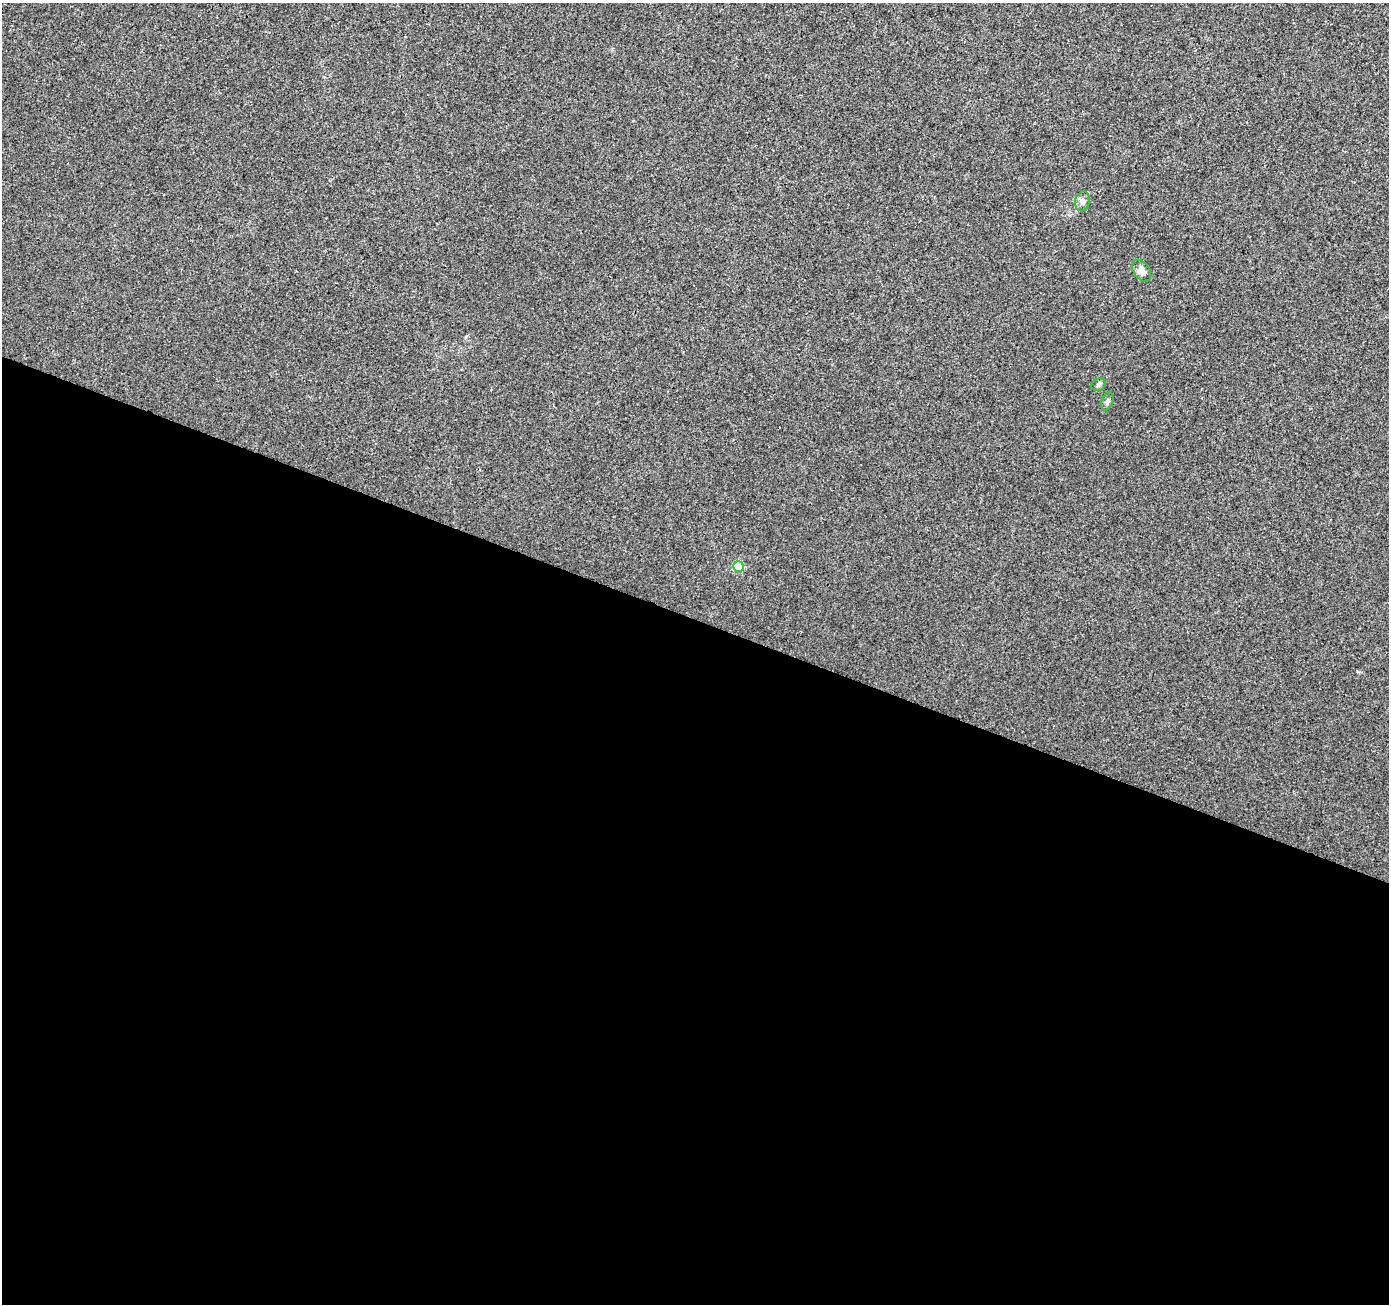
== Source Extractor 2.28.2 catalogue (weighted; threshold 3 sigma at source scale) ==
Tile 14 of 4 x 4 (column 2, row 4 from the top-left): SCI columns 1395-2781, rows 211-1512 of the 5565 x 5694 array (HDU 1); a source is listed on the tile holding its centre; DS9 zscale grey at full resolution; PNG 1391 x 1306 px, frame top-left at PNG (2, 3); each listed source drawn as its Kron ellipse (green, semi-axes under 4 px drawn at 4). Shown black and unused: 53% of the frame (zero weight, under 3 of 4 exposures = <1% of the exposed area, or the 3 px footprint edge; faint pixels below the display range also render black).
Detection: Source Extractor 2.28.2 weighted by HDU 2 'WHT'; one run over the whole footprint, this tile lists its part. Background 0.00203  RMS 0.0032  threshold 0.0146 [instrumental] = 3 sigma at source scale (4.5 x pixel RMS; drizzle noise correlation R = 1.50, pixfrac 1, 0.0396/0.0396 arcsec/px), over >= 5 px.
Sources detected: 5; all 5 listed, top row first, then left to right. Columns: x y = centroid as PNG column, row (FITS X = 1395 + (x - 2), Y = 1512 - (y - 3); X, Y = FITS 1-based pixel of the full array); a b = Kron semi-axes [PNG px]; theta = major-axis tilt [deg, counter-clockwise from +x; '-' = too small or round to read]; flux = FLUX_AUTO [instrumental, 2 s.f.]
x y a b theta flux
1082 201 10 7 78 1.2
1142 271 12 8 -54 1.7
1099 385 7 5 26 0.68
1107 401 9 5 66 0.82
738 566 5 5 - 14